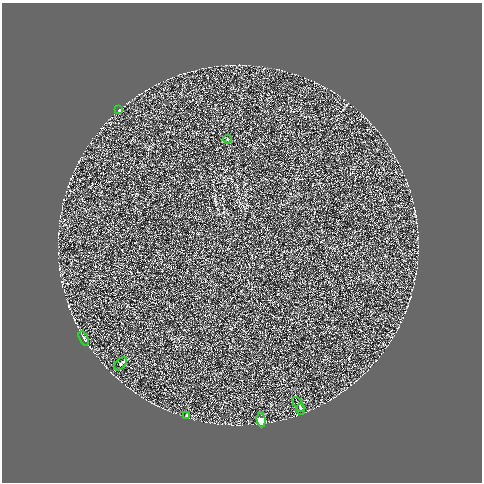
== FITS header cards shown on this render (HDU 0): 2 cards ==
NAXIS1  =                  480 / length of data axis 1
NAXIS2  =                  480 / length of data axis 2

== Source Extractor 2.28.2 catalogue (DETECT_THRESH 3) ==
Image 480 x 480 px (HDU 0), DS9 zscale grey, 1 PNG px = 1 image px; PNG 484 x 484 px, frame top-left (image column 1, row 480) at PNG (2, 3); each listed source drawn as its Kron ellipse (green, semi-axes under 4 px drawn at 4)
Background 1.19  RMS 0.61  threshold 1.83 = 3 sigma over >= 5 px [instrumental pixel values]
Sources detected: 8; all 8 listed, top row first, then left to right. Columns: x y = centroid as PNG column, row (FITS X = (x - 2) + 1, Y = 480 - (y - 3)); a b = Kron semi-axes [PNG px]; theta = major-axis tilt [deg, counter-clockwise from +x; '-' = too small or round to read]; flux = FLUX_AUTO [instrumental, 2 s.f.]
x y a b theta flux
119 110 4 4 - 37
228 139 4 4 - 46
84 338 7 3 -65 100
120 364 8 4 50 95
299 404 8 4 -55 75
301 409 5 4 - 47
187 415 3 3 - 90
261 420 7 4 -84 1100